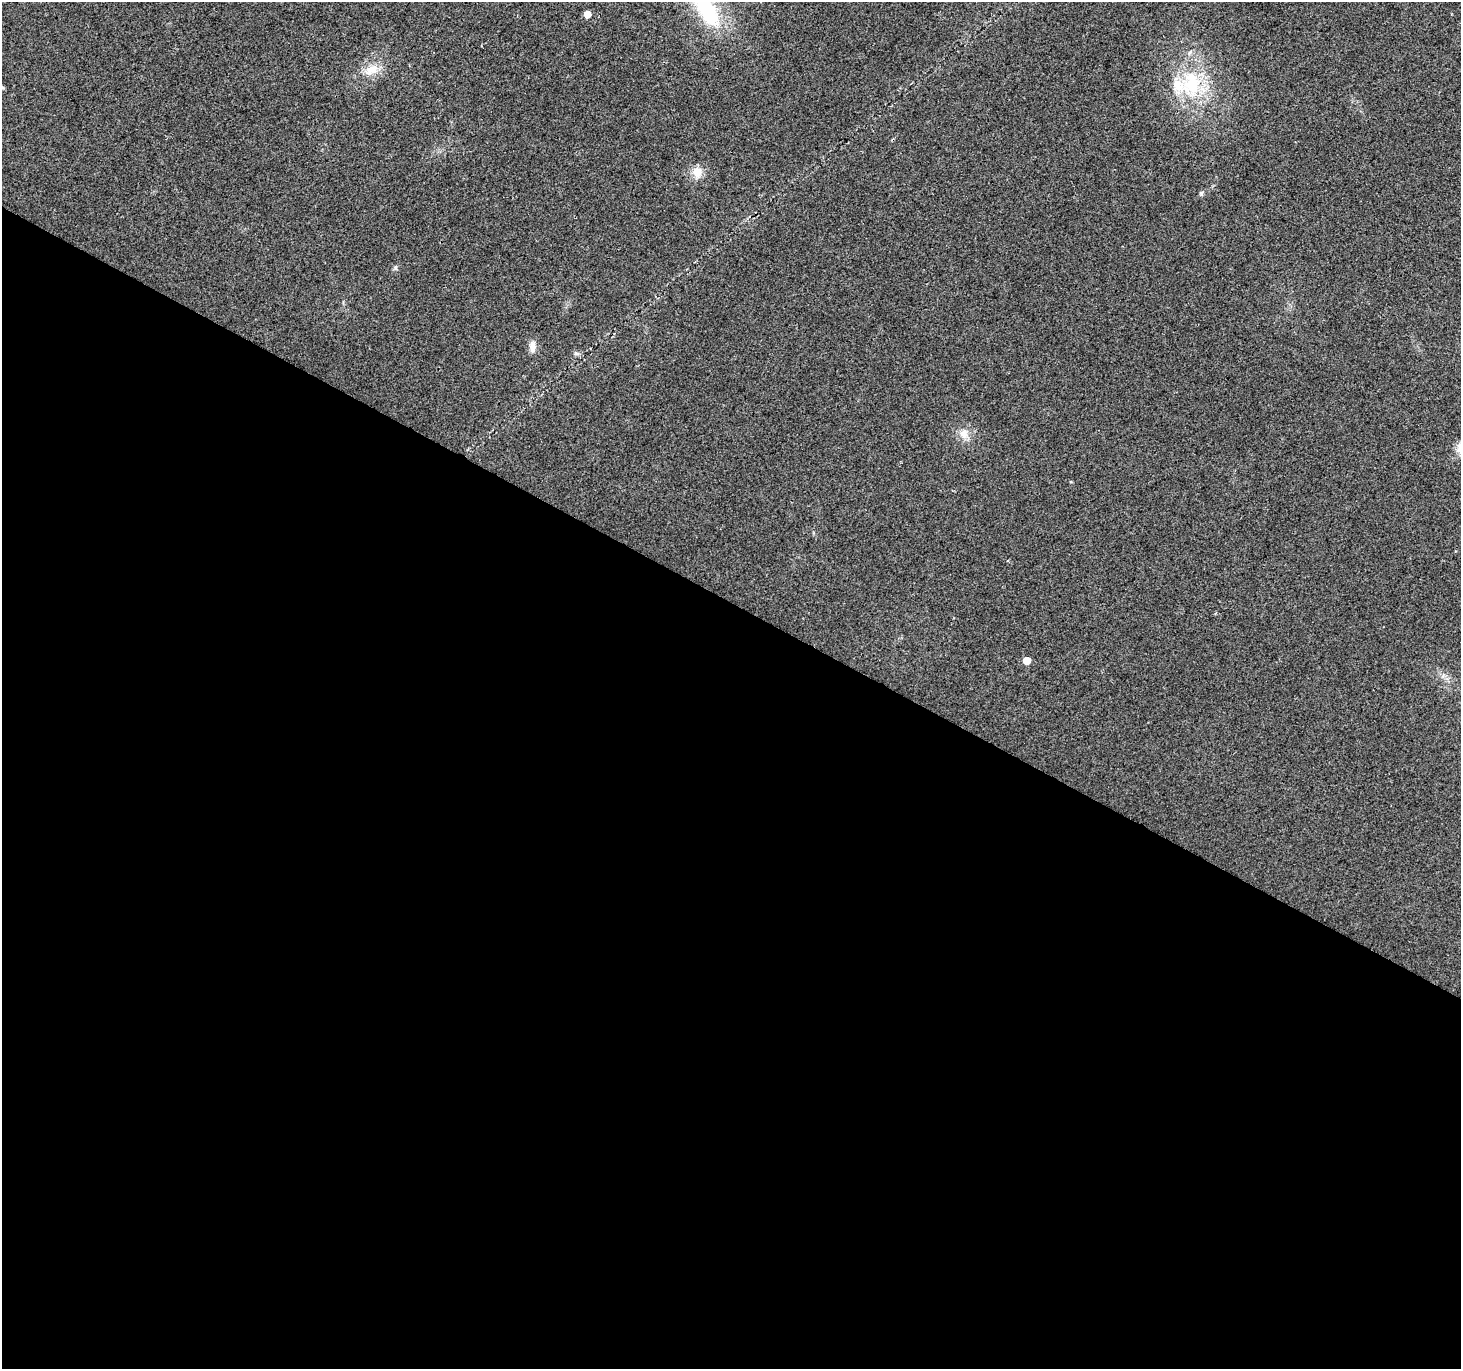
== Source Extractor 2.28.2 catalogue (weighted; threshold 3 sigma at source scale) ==
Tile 14 of 4 x 4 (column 2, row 4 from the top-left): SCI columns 1463-2921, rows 260-1626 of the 5838 x 5918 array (HDU 1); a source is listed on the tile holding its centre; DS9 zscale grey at full resolution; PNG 1463 x 1371 px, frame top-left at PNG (2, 2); no overlay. Shown black and unused: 56% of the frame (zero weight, under 2 of 3 exposures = <1% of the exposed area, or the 3 px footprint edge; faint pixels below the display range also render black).
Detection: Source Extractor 2.28.2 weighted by HDU 2 'WHT'; one run over the whole footprint, this tile lists its part. Background 0.023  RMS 0.0079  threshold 0.0354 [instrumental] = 3 sigma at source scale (4.5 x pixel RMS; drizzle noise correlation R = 1.50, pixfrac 1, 0.0396/0.0396 arcsec/px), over >= 5 px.
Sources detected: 14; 1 inside a brighter listed object's ellipse — not listed separately; the other 13 listed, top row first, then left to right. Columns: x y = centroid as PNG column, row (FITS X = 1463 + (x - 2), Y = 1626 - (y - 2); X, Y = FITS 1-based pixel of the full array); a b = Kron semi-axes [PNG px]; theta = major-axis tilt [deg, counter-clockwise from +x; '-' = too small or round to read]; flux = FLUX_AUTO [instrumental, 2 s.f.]
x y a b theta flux
706 9 44 19 -58 60
587 14 5 5 - 8.8
372 70 20 11 30 12
1192 84 35 25 85 53
2 88 6 4 18 1
697 172 12 12 - 9
1201 193 7 5 70 1.4
395 267 6 4 90 1.2
532 346 16 7 -90 4.9
576 353 7 4 -2 1.4
964 434 13 12 - 7.5
1460 450 12 10 -11 6.1
1027 660 5 5 - 10
Isophote crosses this tile's border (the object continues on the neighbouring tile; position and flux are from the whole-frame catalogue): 3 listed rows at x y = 706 9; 2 88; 1460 450